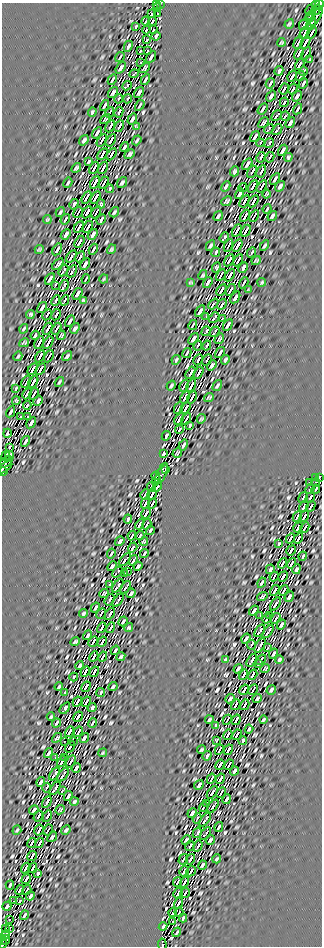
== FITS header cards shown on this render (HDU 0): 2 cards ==
NAXIS1  =                  320
NAXIS2  =                  944

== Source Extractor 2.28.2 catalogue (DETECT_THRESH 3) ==
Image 320 x 944 px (HDU 0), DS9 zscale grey, 1 PNG px = 1 image px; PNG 324 x 948 px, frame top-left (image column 1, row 944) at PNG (2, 3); each listed source drawn as its Kron ellipse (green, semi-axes under 4 px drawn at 4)
Background -1.58e+12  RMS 5.8e+14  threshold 1.73e+15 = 3 sigma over >= 5 px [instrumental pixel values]
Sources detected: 805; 2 with non-positive FLUX_AUTO (blend fragments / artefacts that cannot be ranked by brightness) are neither listed nor drawn; of the other 803, the 500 brightest by FLUX_AUTO listed and drawn (303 fainter detections omitted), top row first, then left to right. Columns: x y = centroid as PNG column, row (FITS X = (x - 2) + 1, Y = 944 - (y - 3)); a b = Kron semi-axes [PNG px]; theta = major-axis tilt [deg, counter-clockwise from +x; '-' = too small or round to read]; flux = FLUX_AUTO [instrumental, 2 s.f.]
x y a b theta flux
156 3 3 2 - 7.9e+16
160 4 3 2 - 6.9e+16
316 5 4 3 - 1.6e+17
319 5 5 3 - 1.6e+17
157 8 4 3 - 1.2e+17
310 10 5 2 - 7.8e+16
316 10 5 3 - 3.0e+17
152 14 4 2 - 1.2e+17
158 14 3 2 - 7.7e+16
310 16 7 3 60 3.0e+17
316 16 11 2 60 2.8e+17
146 21 4 2 - 6.0e+16
153 21 4 3 - 1.4e+17
289 24 5 3 - 5.9e+16
304 24 6 2 60 1.2e+17
311 24 7 3 59 3.5e+17
136 27 4 2 - 5.3e+16
146 30 4 3 - 1.1e+17
153 30 4 2 - 7.3e+16
305 33 7 3 60 3.0e+17
312 33 7 2 61 1.4e+17
156 36 5 2 - 7.4e+16
147 40 4 3 - 1.2e+17
281 42 4 3 - 5.6e+16
298 42 7 2 61 8.4e+16
305 42 7 3 60 2.3e+17
128 46 6 3 63 1.0e+17
140 51 3 3 - 1.3e+17
147 51 3 2 - 5.5e+16
299 53 7 3 60 1.8e+17
306 53 6 2 60 9.0e+16
120 57 5 2 - 5.1e+16
151 57 6 2 59 6.9e+16
310 60 4 2 - 5.1e+16
141 62 3 3 - 6.7e+16
300 64 6 3 59 1.8e+17
121 68 6 3 54 8.8e+16
145 68 6 3 47 6.7e+16
279 71 5 3 - 8.5e+16
303 71 5 3 - 5.3e+16
134 74 5 2 - 9.6e+16
292 76 6 3 60 1.8e+17
300 76 5 2 - 6.3e+16
112 80 6 2 62 5.5e+16
145 80 6 2 62 5.9e+16
270 83 5 2 - 6.8e+16
303 83 5 2 - 6.2e+16
127 86 5 3 - 1.4e+17
284 89 6 3 61 1.2e+17
293 89 5 3 - 1.7e+17
113 92 6 3 56 7.8e+16
139 92 6 3 57 7.2e+16
271 96 6 3 53 1.0e+17
297 96 6 3 54 8.8e+16
118 99 4 3 - 2.2e+17
127 99 4 3 - 2.2e+17
284 102 5 3 - 1.9e+17
105 105 6 2 61 6.4e+16
140 105 6 2 59 5.3e+16
262 109 6 2 58 7.3e+16
298 109 5 2 - 5.3e+16
92 112 4 3 - 5.3e+16
110 112 5 2 - 9.0e+16
119 112 5 3 - 4.3e+17
276 116 6 3 48 9.4e+16
285 116 5 2 - 1.1e+17
105 119 6 3 47 6.0e+16
132 119 6 3 58 7.5e+16
263 123 6 3 47 7.1e+16
290 123 6 3 56 8.8e+16
110 126 6 3 61 3.8e+17
119 126 6 3 60 2.1e+17
136 126 4 4 - 5.7e+16
269 129 5 3 - 1.2e+17
277 130 6 3 50 1.2e+17
97 133 6 2 56 7.4e+16
255 137 6 2 58 8.6e+16
84 140 5 3 - 7.7e+16
102 140 7 2 60 1.5e+17
111 140 7 3 59 4.3e+17
137 140 5 2 - 5.3e+16
260 143 4 2 - 1.2e+17
269 143 5 3 - 3.1e+17
124 147 5 3 - 6.1e+16
283 150 6 3 60 8.0e+16
102 154 7 3 59 4.1e+17
111 154 7 2 60 2.0e+17
130 154 6 3 44 6.8e+16
261 157 5 3 - 4.3e+17
270 157 5 3 - 2.1e+17
288 157 4 3 - 5.5e+16
89 161 4 3 - 5.2e+16
247 164 6 3 57 8.3e+16
76 168 5 3 - 6.5e+16
94 168 6 2 62 1.7e+17
103 168 7 3 60 3.3e+17
234 171 5 3 - 7.2e+16
261 171 6 3 60 4.3e+17
252 172 6 2 60 2.4e+17
275 179 6 2 58 5.7e+16
122 182 6 3 51 6.2e+16
68 183 5 2 - 5.1e+16
95 183 7 3 60 3.3e+17
104 183 6 2 61 1.0e+17
226 186 5 2 - 6.1e+16
253 186 7 3 59 4.9e+17
262 186 7 2 58 1.0e+17
280 186 6 3 54 7.7e+16
243 188 4 2 - 6.7e+16
110 189 4 3 - 6.3e+16
239 194 6 3 58 7.6e+16
266 194 4 3 - 6.0e+16
86 197 7 3 60 1.9e+17
96 197 7 3 60 2.8e+17
226 201 6 3 41 5.9e+16
244 201 7 2 60 2.7e+17
253 201 7 3 58 3.8e+17
74 204 5 3 - 1.1e+17
101 204 4 3 - 5.7e+16
267 209 4 2 - 5.1e+16
60 212 5 2 - 5.6e+16
78 212 6 2 63 5.5e+16
87 212 6 3 59 3.6e+17
96 212 6 2 60 5.2e+16
114 212 5 2 - 6.6e+16
218 216 5 2 - 7.2e+16
245 216 7 3 59 4.4e+17
254 216 6 2 61 5.3e+16
272 216 5 3 - 7.0e+16
47 219 4 2 - 5.1e+16
65 219 5 2 - 7.0e+16
101 220 5 2 - 9.0e+16
79 227 6 3 61 2.0e+17
88 227 7 3 60 2.3e+17
237 231 6 3 61 2.8e+17
246 231 6 3 60 2.8e+17
66 234 6 3 50 1.2e+17
93 234 6 3 53 1.2e+17
224 237 5 3 - 7.3e+16
79 242 6 3 59 2.4e+17
210 245 6 2 61 6.6e+16
237 245 7 3 60 3.1e+17
228 246 6 2 63 5.6e+16
264 246 6 2 61 5.8e+16
39 249 4 3 - 5.6e+16
57 249 6 2 58 8.1e+16
93 249 6 2 62 6.1e+16
111 249 5 3 - 6.0e+16
216 252 5 3 - 7.3e+16
252 253 5 2 - 5.8e+16
71 256 7 3 58 5.6e+16
80 257 6 2 59 1.6e+17
229 260 6 3 60 3.0e+17
238 260 6 2 61 2.0e+17
256 260 5 3 - 5.2e+16
58 264 7 3 47 8.3e+16
85 264 6 3 60 8.6e+16
216 267 5 4 - 9.1e+16
243 268 6 3 60 1.3e+17
64 270 6 3 58 5.1e+16
72 271 7 3 58 1.9e+17
203 275 5 2 - 5.8e+16
221 275 6 2 61 5.4e+16
230 275 7 3 59 3.1e+17
50 279 6 2 60 8.2e+16
86 279 5 2 - 5.2e+16
104 279 5 2 - 5.4e+16
191 282 4 3 - 5.3e+16
262 282 4 3 - 5.5e+16
208 283 6 3 56 1.1e+17
244 283 6 2 60 5.2e+16
55 285 4 2 - 1.1e+17
64 286 6 3 59 3.3e+17
221 290 6 3 58 1.8e+17
230 290 6 2 60 1.2e+17
249 290 4 3 - 5.0e+16
77 294 6 3 56 7.9e+16
235 297 6 3 58 9.8e+16
56 300 5 3 - 3.9e+17
65 300 5 3 - 2.0e+17
83 300 4 3 - 5.3e+16
213 304 6 2 49 7.6e+16
222 304 5 3 - 2.0e+17
42 308 6 3 57 7.9e+16
200 311 6 3 58 9.3e+16
30 314 4 3 - 6.2e+16
47 315 6 2 61 2.3e+17
56 315 6 3 60 4.0e+17
206 317 3 2 - 6.2e+16
214 318 6 3 49 1.3e+17
222 319 4 2 - 6.6e+16
70 321 6 2 59 6.6e+16
193 325 5 2 - 5.1e+16
228 325 6 2 60 7.1e+16
75 328 6 3 54 7.3e+16
24 329 5 2 - 5.1e+16
48 329 6 3 60 4.7e+17
57 329 6 2 59 1.2e+17
206 331 5 3 - 2.6e+17
215 332 6 2 53 9.5e+16
35 335 5 3 - 6.3e+16
61 335 5 3 - 5.2e+16
193 339 6 3 52 8.8e+16
219 339 5 3 - 6.0e+16
24 343 5 3 - 5.7e+16
39 343 7 2 61 2.6e+17
48 343 7 3 59 3.4e+17
198 345 5 3 - 2.5e+17
207 345 5 3 - 3.6e+17
187 353 5 2 - 5.1e+16
220 353 6 2 57 5.8e+16
18 356 5 2 - 5.6e+16
40 356 6 3 60 4.0e+17
49 356 6 2 61 6.2e+16
67 356 5 3 - 6.8e+16
176 360 5 2 - 5.5e+16
198 360 6 3 61 3.9e+17
207 360 6 2 59 5.3e+16
225 360 5 3 - 6.4e+16
212 365 5 3 - 5.8e+16
33 369 6 3 59 2.3e+17
41 369 6 3 59 2.3e+17
190 373 7 3 60 3.3e+17
199 373 6 3 59 2.3e+17
26 382 6 2 62 5.3e+16
33 382 7 3 60 3.1e+17
59 382 5 2 - 5.6e+16
171 385 5 2 - 5.9e+16
184 386 6 2 62 7.7e+16
191 386 7 3 59 3.9e+17
217 386 6 2 56 5.9e+16
16 388 4 2 - 5.8e+16
27 394 6 3 60 1.0e+17
34 394 6 2 61 1.2e+17
185 397 6 3 60 2.3e+17
192 397 6 2 61 1.6e+17
209 397 5 3 - 5.6e+16
16 401 4 4 - 6.3e+16
38 401 5 3 - 8.8e+16
27 405 4 3 - 1.3e+17
179 408 6 2 63 9.9e+16
186 408 6 3 58 2.9e+17
11 412 6 2 62 8.0e+16
20 417 3 3 - 9.5e+16
28 417 3 2 - 5.6e+16
179 419 6 3 61 1.4e+17
186 419 6 2 59 1.1e+17
201 419 5 2 - 5.6e+16
31 423 6 3 56 8.6e+16
190 425 4 3 - 6.3e+16
179 429 5 3 - 1.3e+17
7 433 4 3 - 6.8e+16
166 436 5 3 - 7.1e+16
25 441 6 2 62 6.3e+16
183 445 6 2 60 7.7e+16
9 447 3 3 - 1.3e+17
177 453 5 3 - 5.5e+16
163 454 4 2 - 5.4e+16
6 456 5 2 - 9.0e+16
10 456 5 3 - 1.6e+17
6 462 7 4 31 3.6e+17
5 467 9 4 34 3.7e+17
165 469 3 2 - 1.1e+17
3 471 4 3 - 1.3e+17
162 473 11 4 67 4.3e+17
156 476 4 3 - 1.3e+17
315 477 3 2 - 9.8e+16
319 477 3 3 - 6.9e+16
157 480 5 3 - 2.0e+17
309 483 4 2 - 5.4e+16
315 483 4 3 - 1.8e+17
151 486 5 3 - 1.9e+17
157 487 5 2 - 1.0e+17
310 489 5 3 - 2.1e+17
316 489 4 2 - 1.0e+17
145 494 5 2 - 8.1e+16
152 494 5 3 - 1.8e+17
310 497 5 3 - 2.3e+17
303 498 6 2 59 1.0e+17
145 503 5 3 - 1.9e+17
152 503 5 2 - 9.9e+16
304 506 6 3 57 2.5e+17
311 506 5 2 - 1.0e+17
146 513 5 3 - 1.4e+17
297 516 5 2 - 9.3e+16
304 516 5 3 - 1.9e+17
128 519 4 3 - 7.2e+16
140 524 5 3 - 1.5e+17
147 524 5 2 - 7.5e+16
298 527 5 3 - 2.4e+17
305 527 5 2 - 7.6e+16
150 530 5 2 - 6.4e+16
132 536 5 3 - 1.3e+17
140 536 5 3 - 1.7e+17
290 538 5 2 - 1.1e+17
298 538 5 3 - 1.7e+17
120 541 5 3 - 8.4e+16
144 541 4 3 - 6.4e+16
279 544 4 3 - 5.7e+16
133 547 5 3 - 2.1e+17
291 550 5 3 - 2.5e+17
111 553 5 2 - 5.2e+16
144 553 4 2 - 5.9e+16
303 556 4 2 - 5.9e+16
125 560 7 3 46 9.8e+16
133 560 5 3 - 1.4e+17
283 563 5 3 - 1.3e+17
292 563 5 3 - 1.4e+17
112 566 5 3 - 7.3e+16
138 566 5 3 - 6.3e+16
270 569 5 3 - 8.3e+16
296 569 5 3 - 6.8e+16
127 571 3 3 - 1.2e+17
118 572 6 3 47 1.0e+17
124 574 4 3 - 1.5e+17
274 576 5 2 - 5.5e+16
283 576 5 3 - 2.5e+17
262 583 5 2 - 6.6e+16
109 585 4 2 - 7.0e+16
118 586 7 3 54 2.2e+17
126 587 7 2 55 8.0e+16
275 590 6 3 59 1.7e+17
284 590 5 2 - 1.5e+17
104 593 5 3 - 5.8e+16
131 593 5 3 - 6.6e+16
262 596 5 3 - 7.5e+16
289 597 5 3 - 6.5e+16
109 600 6 3 58 3.2e+17
118 600 7 3 55 2.1e+17
275 604 7 3 55 1.9e+17
95 607 5 2 - 6.6e+16
254 611 5 2 - 5.5e+16
83 614 4 3 - 6.5e+16
101 614 5 2 - 1.4e+17
110 614 7 3 57 4.2e+17
260 615 3 2 - 5.4e+16
269 615 3 3 - 1.2e+17
276 618 6 2 56 7.5e+16
267 619 5 3 - 2.1e+17
123 621 5 2 - 7.0e+16
281 625 5 2 - 7.3e+16
129 627 4 3 - 6.0e+16
102 628 6 3 57 3.8e+17
111 628 5 2 - 1.8e+17
260 631 7 3 55 2.3e+17
268 632 7 3 53 2.1e+17
88 635 5 3 - 7.1e+16
246 639 5 3 - 6.7e+16
75 642 5 3 - 6.0e+16
93 642 5 2 - 1.6e+17
102 642 5 3 - 3.1e+17
251 645 5 2 - 2.2e+17
260 646 8 3 60 3.1e+17
268 648 4 2 - 5.6e+16
115 650 5 2 - 6.2e+16
273 654 5 2 - 5.5e+16
94 657 5 3 - 2.8e+17
103 657 5 2 - 6.8e+16
121 657 5 3 - 6.1e+16
225 660 4 2 - 5.1e+16
252 660 7 3 59 3.9e+17
261 660 6 2 56 1.2e+17
279 660 4 3 - 6.5e+16
259 664 3 2 - 9.9e+16
80 665 4 3 - 5.7e+16
238 669 5 3 - 7.3e+16
265 669 5 3 - 5.4e+16
85 672 5 2 - 1.8e+17
94 672 5 3 - 2.2e+17
243 675 5 3 - 2.9e+17
252 675 6 3 57 3.8e+17
74 677 4 3 - 6.0e+16
59 687 4 2 - 5.4e+16
86 687 5 3 - 2.8e+17
113 687 5 2 - 5.8e+16
244 690 6 3 58 3.2e+17
253 690 5 2 - 5.1e+16
271 690 5 3 - 5.4e+16
65 692 4 2 - 5.3e+16
101 692 4 3 - 5.8e+16
230 699 5 3 - 6.7e+16
257 699 5 3 - 6.7e+16
77 702 5 3 - 1.8e+17
86 702 5 3 - 1.7e+17
236 705 5 3 - 2.1e+17
245 705 5 3 - 2.1e+17
65 708 7 3 54 9.8e+16
92 708 4 3 - 8.5e+16
51 717 4 2 - 5.4e+16
78 717 5 3 - 2.5e+17
209 720 4 3 - 5.8e+16
227 720 5 2 - 7.0e+16
236 720 5 3 - 3.3e+17
263 720 4 2 - 5.2e+16
56 723 5 2 - 7.7e+16
92 723 5 2 - 5.8e+16
215 725 3 2 - 5.1e+16
249 729 4 3 - 5.2e+16
69 732 5 3 - 1.8e+17
78 732 5 2 - 1.4e+17
228 735 5 3 - 2.2e+17
237 735 5 3 - 1.5e+17
57 738 5 3 - 7.9e+16
84 738 5 3 - 8.1e+16
216 740 4 3 - 5.6e+16
243 740 4 3 - 7.9e+16
64 742 3 2 - 7.3e+16
73 742 3 2 - 6.6e+16
70 747 6 3 59 1.9e+17
201 750 4 3 - 5.5e+16
219 750 5 2 - 8.0e+16
228 750 5 3 - 2.8e+17
49 753 5 3 - 7.2e+16
103 753 4 2 - 5.0e+16
207 756 5 3 - 9.4e+16
55 758 3 2 - 5.3e+16
64 758 3 3 - 1.7e+17
71 761 6 2 61 7.4e+16
62 762 5 3 - 1.4e+17
220 765 5 3 - 2.2e+17
229 765 5 2 - 9.6e+16
76 768 5 3 - 7.5e+16
234 771 5 3 - 1.1e+17
55 774 7 3 53 2.4e+17
63 775 8 3 53 1.5e+17
211 779 5 2 - 1.0e+17
220 779 5 3 - 2.3e+17
41 782 5 3 - 6.7e+16
199 785 5 3 - 8.8e+16
47 788 5 3 - 1.8e+17
55 788 7 3 55 3.1e+17
62 791 3 2 - 6.1e+16
212 792 7 3 53 1.5e+17
221 793 6 2 59 7.5e+16
68 796 5 2 - 6.1e+16
227 799 5 2 - 6.2e+16
47 802 6 3 57 3.7e+17
74 802 4 3 - 5.9e+16
206 804 3 3 - 1.2e+17
213 806 7 3 54 1.1e+17
203 807 5 2 - 7.1e+16
34 810 5 3 - 6.0e+16
60 810 5 3 - 5.1e+16
192 813 5 3 - 6.7e+16
38 816 6 3 59 2.6e+17
47 816 6 3 57 3.8e+17
197 818 5 3 - 1.3e+17
205 820 8 3 52 2.7e+17
219 827 5 2 - 5.3e+16
17 830 5 2 - 5.1e+16
39 830 6 3 59 3.5e+17
48 830 6 2 62 6.6e+16
66 830 5 3 - 5.5e+16
197 833 5 3 - 3.6e+17
205 834 7 2 49 8.7e+16
52 837 6 3 49 5.4e+16
186 840 5 3 - 6.3e+16
210 840 5 3 - 6.3e+16
32 843 5 3 - 2.1e+17
40 843 5 3 - 2.2e+17
190 846 5 3 - 2.8e+17
198 846 6 3 60 2.9e+17
32 856 5 3 - 2.8e+17
183 859 5 2 - 6.8e+16
190 859 5 3 - 3.6e+17
217 859 4 2 - 5.5e+16
202 865 5 3 - 5.7e+16
26 868 5 3 - 2.2e+17
33 868 5 2 - 1.5e+17
184 871 5 3 - 2.6e+17
191 871 5 2 - 1.9e+17
38 873 4 3 - 6.2e+16
26 879 5 3 - 2.1e+17
177 882 5 2 - 7.0e+16
184 882 5 3 - 2.7e+17
10 885 4 2 - 6.4e+16
20 890 5 3 - 1.1e+17
27 890 5 2 - 9.1e+16
178 893 5 3 - 2.2e+17
185 893 5 2 - 1.0e+17
30 896 5 3 - 7.6e+16
14 901 3 2 - 5.7e+16
20 901 4 3 - 1.1e+17
179 903 5 3 - 2.3e+17
7 906 5 3 - 6.4e+16
173 912 4 3 - 8.0e+16
179 912 4 2 - 5.9e+16
24 915 5 2 - 5.5e+16
183 918 4 2 - 5.3e+16
9 920 3 2 - 6.5e+16
173 921 3 2 - 7.7e+16
163 926 4 2 - 6.3e+16
5 928 3 2 - 7.4e+16
9 928 3 3 - 8.4e+16
177 932 5 2 - 5.2e+16
6 935 5 4 - 1.7e+17
3 940 4 2 - 1.8e+17
6 940 5 3 - 1.8e+17
3 944 4 3 - 2.1e+17
162 944 6 3 -83 1.6e+17
At the frame edge (FLAGS 8, measured only in part): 8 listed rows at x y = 156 3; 160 4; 316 5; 319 5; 5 467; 3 940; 3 944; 162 944
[303 fainter detections neither listed nor drawn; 2 non-positive-flux detections neither listed nor drawn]